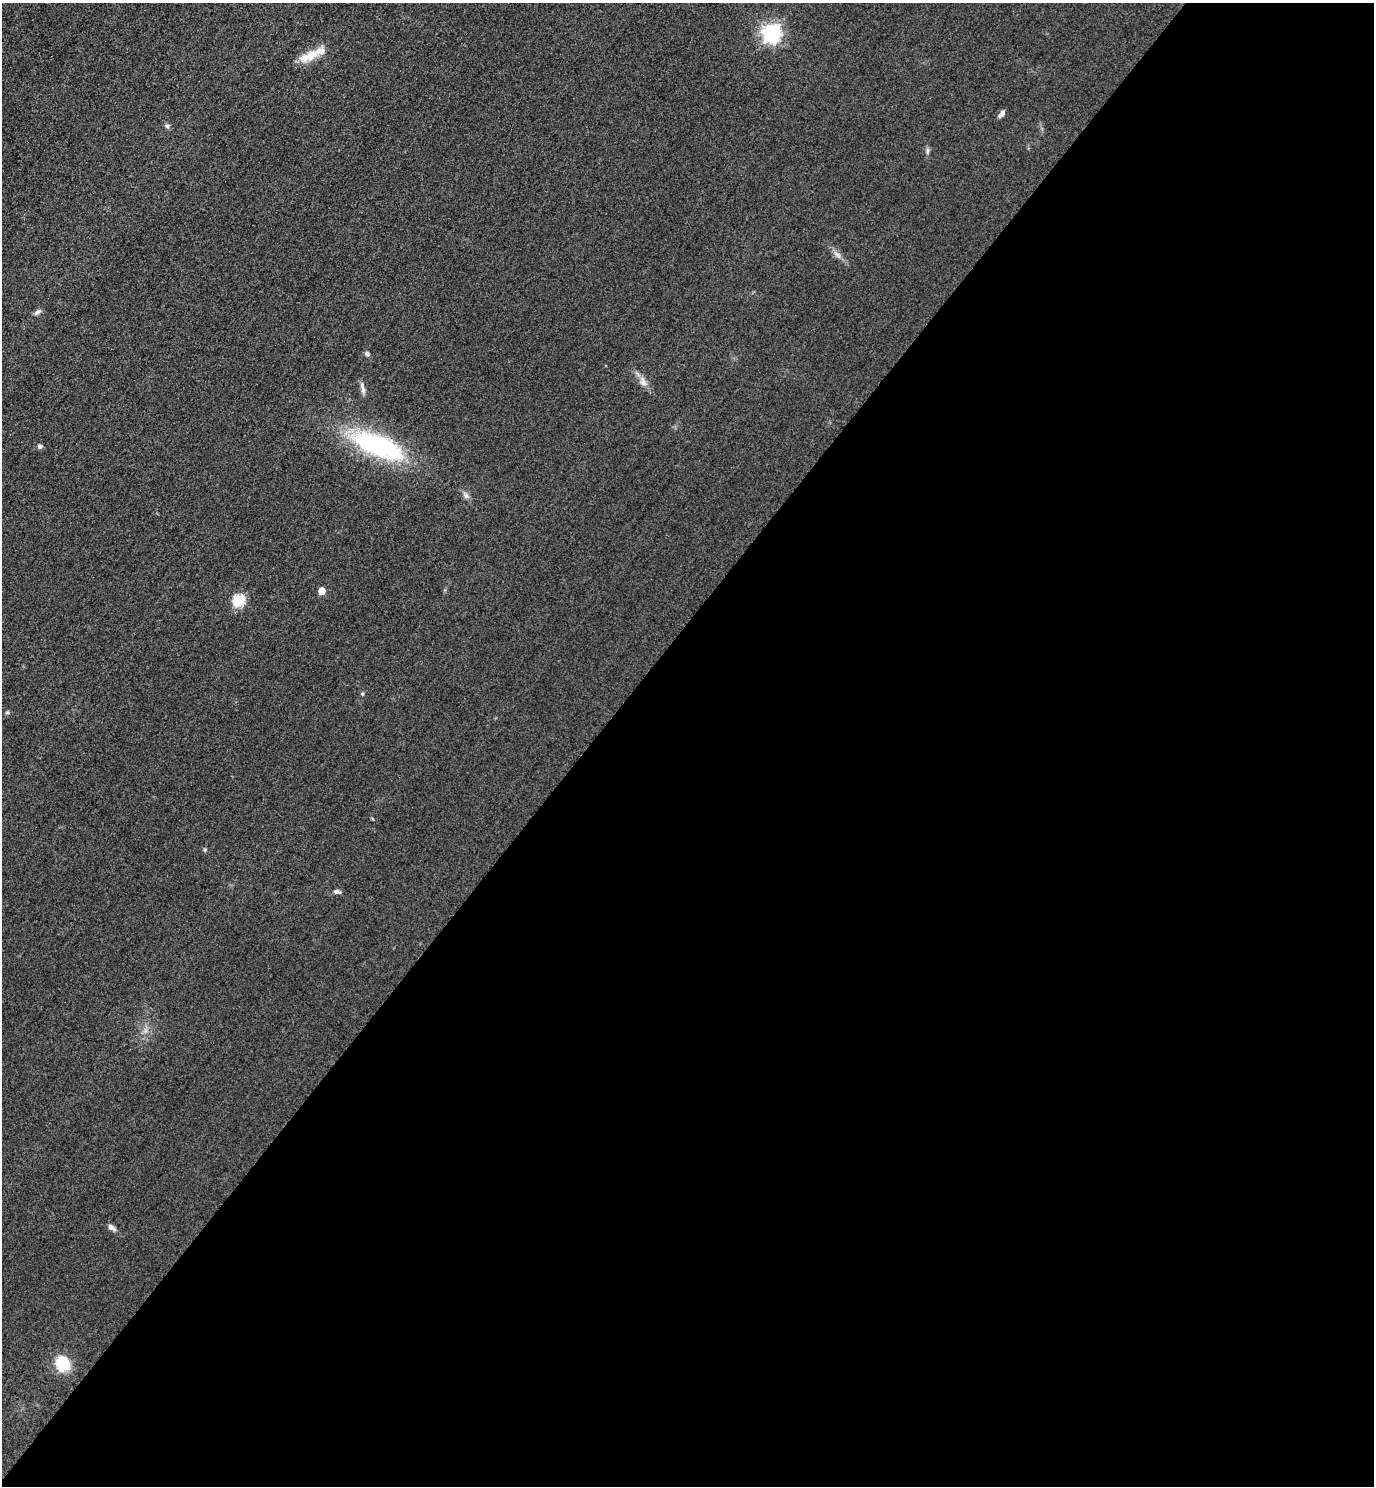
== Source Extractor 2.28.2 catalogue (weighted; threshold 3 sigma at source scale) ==
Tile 12 of 4 x 4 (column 4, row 3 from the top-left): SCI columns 4443-5814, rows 1514-2997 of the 5996 x 5993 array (HDU 1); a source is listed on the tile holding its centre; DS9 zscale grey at full resolution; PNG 1376 x 1488 px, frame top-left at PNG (2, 3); no overlay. Shown black and unused: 57% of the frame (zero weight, under 3 of 4 exposures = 3% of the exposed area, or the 3 px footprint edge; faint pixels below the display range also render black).
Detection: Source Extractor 2.28.2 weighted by HDU 2 'WHT'; one run over the whole footprint, this tile lists its part. Background 0.0498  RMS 0.017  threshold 0.0754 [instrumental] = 3 sigma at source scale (4.5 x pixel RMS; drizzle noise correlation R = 1.50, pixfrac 1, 0.05/0.05 arcsec/px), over >= 5 px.
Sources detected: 21; all 21 listed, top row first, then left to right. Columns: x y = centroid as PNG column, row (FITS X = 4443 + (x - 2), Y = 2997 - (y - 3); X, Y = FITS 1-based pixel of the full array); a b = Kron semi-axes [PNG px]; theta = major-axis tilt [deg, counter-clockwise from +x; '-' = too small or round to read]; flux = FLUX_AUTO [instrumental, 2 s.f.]
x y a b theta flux
772 33 7 7 - 750
309 56 33 10 26 30
1002 114 10 5 54 5.7
167 126 6 6 - 3.6
927 151 7 4 72 3.2
837 254 13 5 -40 7.5
38 312 11 5 36 5.3
367 354 6 5 - 4.6
643 382 16 8 -68 11
363 390 13 5 -87 6.9
40 446 6 6 - 3.5
378 446 72 25 -22 210
466 496 9 6 -49 5.7
322 591 5 5 - 29
239 600 6 6 - 140
362 694 5 4 - 2
8 712 6 5 - 2.7
205 850 5 4 - 2.2
336 892 8 5 -1 5
112 1227 13 6 -37 6.7
63 1364 15 13 -71 57